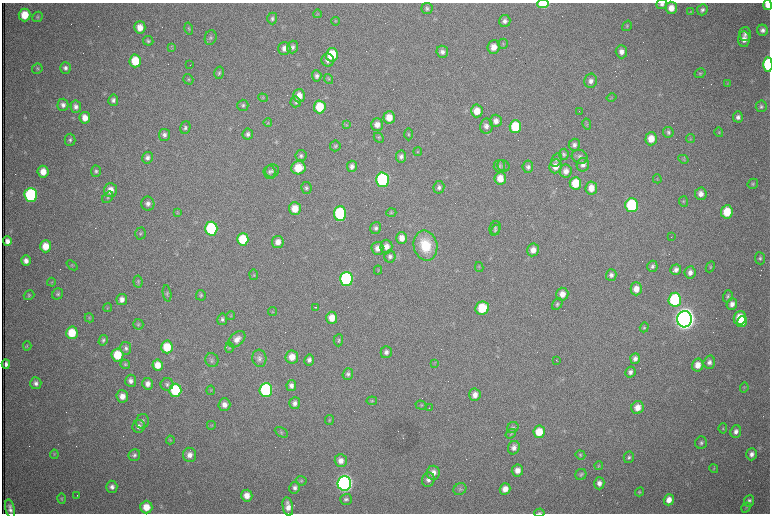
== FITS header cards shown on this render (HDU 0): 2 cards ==
NAXIS1  =                 1536 /fastest changing axis
NAXIS2  =                 1023 /next to fastest changing axis

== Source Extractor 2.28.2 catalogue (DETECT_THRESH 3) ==
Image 1536 x 1023 px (HDU 0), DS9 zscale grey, zoomed out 1/2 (1 PNG px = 2 x 2 image px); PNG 772 x 516 px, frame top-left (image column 1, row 1022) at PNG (2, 3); each listed source drawn as its Kron ellipse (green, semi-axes under 4 px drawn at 4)
Background 979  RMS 15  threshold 45.2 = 3 sigma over >= 5 px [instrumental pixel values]
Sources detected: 327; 71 cannot appear on this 1/2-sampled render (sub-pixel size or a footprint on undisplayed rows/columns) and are neither listed nor drawn; the other 256 listed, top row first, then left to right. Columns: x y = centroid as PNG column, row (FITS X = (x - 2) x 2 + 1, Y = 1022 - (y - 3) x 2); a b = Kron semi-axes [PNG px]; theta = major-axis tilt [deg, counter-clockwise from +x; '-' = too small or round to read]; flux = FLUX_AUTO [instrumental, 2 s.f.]
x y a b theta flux
543 4 6 4 2 1.2e+05
662 4 5 5 - 9.9e+03
768 5 5 4 - 2.4e+04
427 8 5 5 - 7.0e+03
671 8 6 5 - 3.4e+04
702 10 6 5 - 9.1e+03
690 12 4 3 - 1.9e+03
317 14 4 3 - 2.7e+03
25 15 6 6 - 6.8e+04
37 17 5 5 - 5.1e+03
272 18 6 5 - 7.5e+03
335 21 4 4 - 3.1e+03
505 21 6 5 - 1.2e+04
627 26 6 4 57 4.1e+03
140 27 6 5 - 3.3e+04
189 28 6 4 -73 4.7e+03
763 30 5 5 - 1.2e+04
745 34 7 6 - 1.2e+04
211 38 7 5 73 8.0e+03
744 39 8 6 88 2.4e+04
148 41 5 5 - 5.9e+03
503 44 5 4 - 4.2e+03
292 47 6 5 - 9.4e+03
494 47 7 6 - 3.1e+04
172 48 3 2 - 2.3e+03
284 48 6 6 - 1.9e+04
442 52 6 5 - 1.4e+04
621 52 6 5 - 1.9e+04
332 55 6 6 - 1.2e+05
328 60 6 6 - 1.5e+04
135 61 6 6 - 9.1e+04
768 64 7 4 -87 2.4e+05
190 65 2 1 - 9.9e+04
65 68 6 5 - 1.0e+04
37 69 5 5 - 5.3e+03
219 73 6 4 75 5.6e+03
700 73 5 5 - 5.1e+03
317 76 6 4 -86 9.8e+03
188 79 5 4 - 4.4e+03
329 79 5 4 - 3.9e+03
591 81 7 6 - 1.5e+04
727 83 4 3 - 2.4e+03
299 96 6 6 - 3.4e+04
612 97 5 3 - 2.8e+03
263 98 5 4 - 3.2e+03
113 100 6 5 - 1.0e+04
296 102 5 5 - 6.1e+03
63 105 6 5 - 1.3e+04
243 105 5 5 - 7.0e+03
761 106 6 5 - 7.3e+03
76 107 6 5 - 1.2e+04
320 107 6 6 - 9.6e+04
477 111 6 6 - 4.3e+04
579 111 2 1 - 1.4e+03
389 117 6 5 - 4.4e+04
738 117 5 5 - 1.2e+04
85 118 6 5 - 3.1e+04
496 121 6 6 - 1.8e+04
268 122 4 3 - 3.0e+03
587 124 6 3 -76 3.5e+03
347 125 4 2 - 2.1e+03
377 125 6 6 - 2.4e+04
486 126 7 6 - 1.7e+04
515 127 6 6 - 1.4e+05
185 128 6 5 - 7.8e+03
668 132 5 5 - 7.0e+03
719 132 5 3 - 3.5e+03
248 134 5 5 - 1.0e+04
408 134 6 4 -90 4.3e+03
164 135 6 5 - 1.2e+04
379 138 6 3 -45 3.9e+03
691 138 4 3 - 2.9e+03
651 139 6 5 - 4.4e+04
70 140 6 5 - 7.6e+03
574 145 6 5 - 1.1e+04
335 146 5 5 - 5.6e+03
418 152 4 3 - 3.0e+03
564 154 5 5 - 6.5e+03
301 156 5 5 - 8.1e+03
401 156 6 5 - 1.1e+04
580 157 8 6 -24 1.2e+04
147 158 6 5 - 1.2e+04
683 159 5 2 - 2.6e+03
557 160 7 4 62 7.3e+03
583 165 7 6 - 1.6e+04
352 166 6 5 - 1.3e+04
499 166 6 5 - 7.4e+03
503 166 6 5 - 6.5e+03
555 166 7 6 - 3.3e+04
528 167 6 5 - 9.8e+03
298 168 7 6 - 7.3e+04
96 171 5 5 - 7.2e+03
272 171 7 6 - 8.2e+03
566 171 6 6 - 2.0e+04
43 172 6 5 - 3.7e+04
269 172 6 6 - 7.7e+03
500 178 6 5 - 4.3e+04
657 179 4 3 - 2.9e+03
383 180 7 6 - 4.9e+05
575 183 6 5 - 8.6e+04
753 184 5 5 - 4.8e+03
439 187 6 5 - 1.0e+04
306 188 6 5 - 7.2e+03
591 188 6 5 - 3.6e+04
110 190 7 6 - 3.6e+04
701 194 6 6 - 2.1e+04
31 195 7 6 - 3.8e+05
108 197 6 4 51 5.6e+03
684 201 5 4 - 4.5e+03
148 204 7 6 - 1.5e+04
632 205 7 6 - 2.7e+05
295 209 6 6 - 4.9e+04
727 212 6 6 - 8.6e+04
177 213 4 3 - 2.8e+03
340 213 7 6 - 2.8e+05
391 213 5 4 - 3.7e+03
376 228 6 5 - 9.1e+03
495 228 7 5 65 6.9e+03
211 229 7 6 - 3.0e+05
495 230 6 4 51 5.2e+03
140 233 6 5 - 6.0e+03
671 237 2 1 - 2.5e+03
402 238 6 5 - 2.5e+04
243 239 6 6 - 1.1e+05
7 241 5 4 - 1.7e+04
278 242 6 5 - 2.4e+04
425 245 15 11 -77 1.2e+05
46 246 6 5 - 5.1e+04
386 246 7 6 - 2.3e+04
377 248 6 6 - 2.1e+04
533 250 6 6 - 2.4e+04
390 257 6 5 - 1.1e+04
760 258 6 5 - 7.0e+03
26 261 5 5 - 1.7e+04
72 265 6 4 -40 3.9e+03
652 266 5 5 - 7.5e+03
479 267 5 3 - 2.9e+03
710 267 6 4 63 4.1e+03
378 270 4 2 - 2.1e+03
676 270 5 5 - 1.3e+04
690 272 6 5 - 1.7e+04
254 275 5 4 - 4.0e+03
611 275 6 5 - 1.0e+04
346 279 7 6 - 4.5e+05
51 282 4 4 - 3.2e+03
138 282 6 4 -83 5.1e+03
636 289 6 5 - 3.0e+04
167 293 8 4 -81 6.1e+03
58 294 6 5 - 6.2e+03
562 294 6 6 - 2.6e+04
29 295 5 4 - 4.7e+03
201 295 5 5 - 5.3e+03
728 296 6 4 72 6.0e+03
122 299 5 5 - 1.7e+04
675 300 7 6 - 2.8e+05
557 304 6 4 58 6.1e+03
732 304 6 5 - 1.7e+04
315 307 2 2 - 9.0e+03
107 308 4 3 - 3.1e+03
482 308 7 6 - 1.2e+05
273 312 4 4 - 2.8e+03
231 316 4 3 - 2.9e+03
89 318 5 4 - 4.0e+03
332 318 6 5 - 3.8e+04
740 318 7 6 - 7.9e+04
222 319 6 5 - 8.0e+03
684 319 8 7 - 4.5e+06
742 322 6 5 - 5.0e+04
138 324 5 5 - 5.0e+03
644 327 5 4 - 4.5e+03
72 333 6 6 - 8.6e+04
237 339 10 6 42 2.4e+04
103 340 5 4 - 6.2e+03
338 340 6 4 88 5.3e+03
27 346 4 3 - 3.0e+03
167 347 6 6 - 9.5e+04
126 348 6 5 - 9.5e+03
229 348 5 4 - 4.2e+03
386 352 6 5 - 1.2e+04
117 355 6 6 - 9.7e+04
292 357 7 6 - 4.0e+04
259 358 8 7 - 1.3e+04
635 358 5 4 - 1.3e+04
212 360 7 6 - 8.2e+03
309 360 5 5 - 1.1e+04
556 360 2 1 - 2.3e+03
709 362 6 5 - 1.3e+04
435 363 4 2 - 2.2e+03
6 364 4 4 - 1.2e+04
125 364 5 4 - 4.8e+03
158 365 6 5 - 3.9e+04
698 365 6 5 - 3.1e+04
630 372 6 5 - 1.1e+04
348 374 6 5 - 8.2e+03
131 381 6 5 - 1.4e+04
36 383 6 5 - 1.3e+04
148 384 6 5 - 1.9e+04
167 384 6 6 - 8.9e+03
291 385 5 5 - 1.4e+04
744 388 5 3 - 2.9e+03
175 390 6 6 - 2.0e+05
211 390 5 4 - 3.4e+03
266 390 7 6 - 3.7e+05
475 395 6 5 - 2.3e+04
122 396 6 5 - 2.7e+04
372 401 5 4 - 3.7e+03
295 403 6 5 - 1.3e+04
224 405 6 6 - 2.0e+04
421 405 5 3 - 3.0e+03
429 408 2 1 - 1.1e+03
637 408 6 6 - 3.1e+04
329 420 5 3 - 3.2e+03
142 421 7 6 - 1.1e+04
211 425 4 3 - 3.0e+03
139 426 6 6 - 1.5e+04
513 428 6 5 - 6.5e+03
723 428 5 4 - 3.8e+03
736 431 6 5 - 1.4e+04
281 432 7 4 -31 6.0e+03
539 432 6 6 - 6.9e+04
511 434 5 3 - 3.4e+03
170 440 4 4 - 3.1e+03
701 443 6 5 - 7.8e+03
514 448 7 6 - 1.5e+04
54 454 4 3 - 2.9e+03
751 454 6 5 - 1.6e+04
134 455 6 5 - 8.8e+03
190 455 7 6 - 2.1e+04
580 455 5 4 - 4.0e+03
629 457 6 5 - 6.9e+03
341 461 6 6 - 2.1e+04
599 466 4 4 - 3.1e+03
714 468 5 4 - 3.6e+03
517 470 6 5 - 2.5e+04
433 473 7 6 - 2.5e+04
581 475 6 5 - 6.1e+03
428 480 7 6 - 1.5e+04
301 481 5 4 - 4.9e+03
344 483 7 7 - 1.6e+06
599 483 6 5 - 1.8e+04
112 487 6 5 - 1.3e+04
295 488 6 5 - 1.2e+04
460 489 7 5 34 8.7e+03
505 489 5 5 - 2.9e+04
640 492 4 4 - 3.9e+03
77 496 2 1 - 2.5e+03
247 496 6 5 - 3.0e+04
62 499 5 4 - 4.3e+03
346 499 6 5 - 8.3e+03
669 500 6 5 - 2.7e+04
749 501 6 5 - 8.4e+03
146 507 6 6 - 5.0e+04
288 507 9 5 -80 2.6e+04
746 507 5 3 - 3.8e+03
10 509 9 4 -76 1.7e+04
539 513 5 3 - 4.1e+03
At the frame edge (FLAGS 8, measured only in part): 5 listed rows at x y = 543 4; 662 4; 768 5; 768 64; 539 513
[71 sub-pixel or undisplayed-footprint detections neither listed nor drawn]